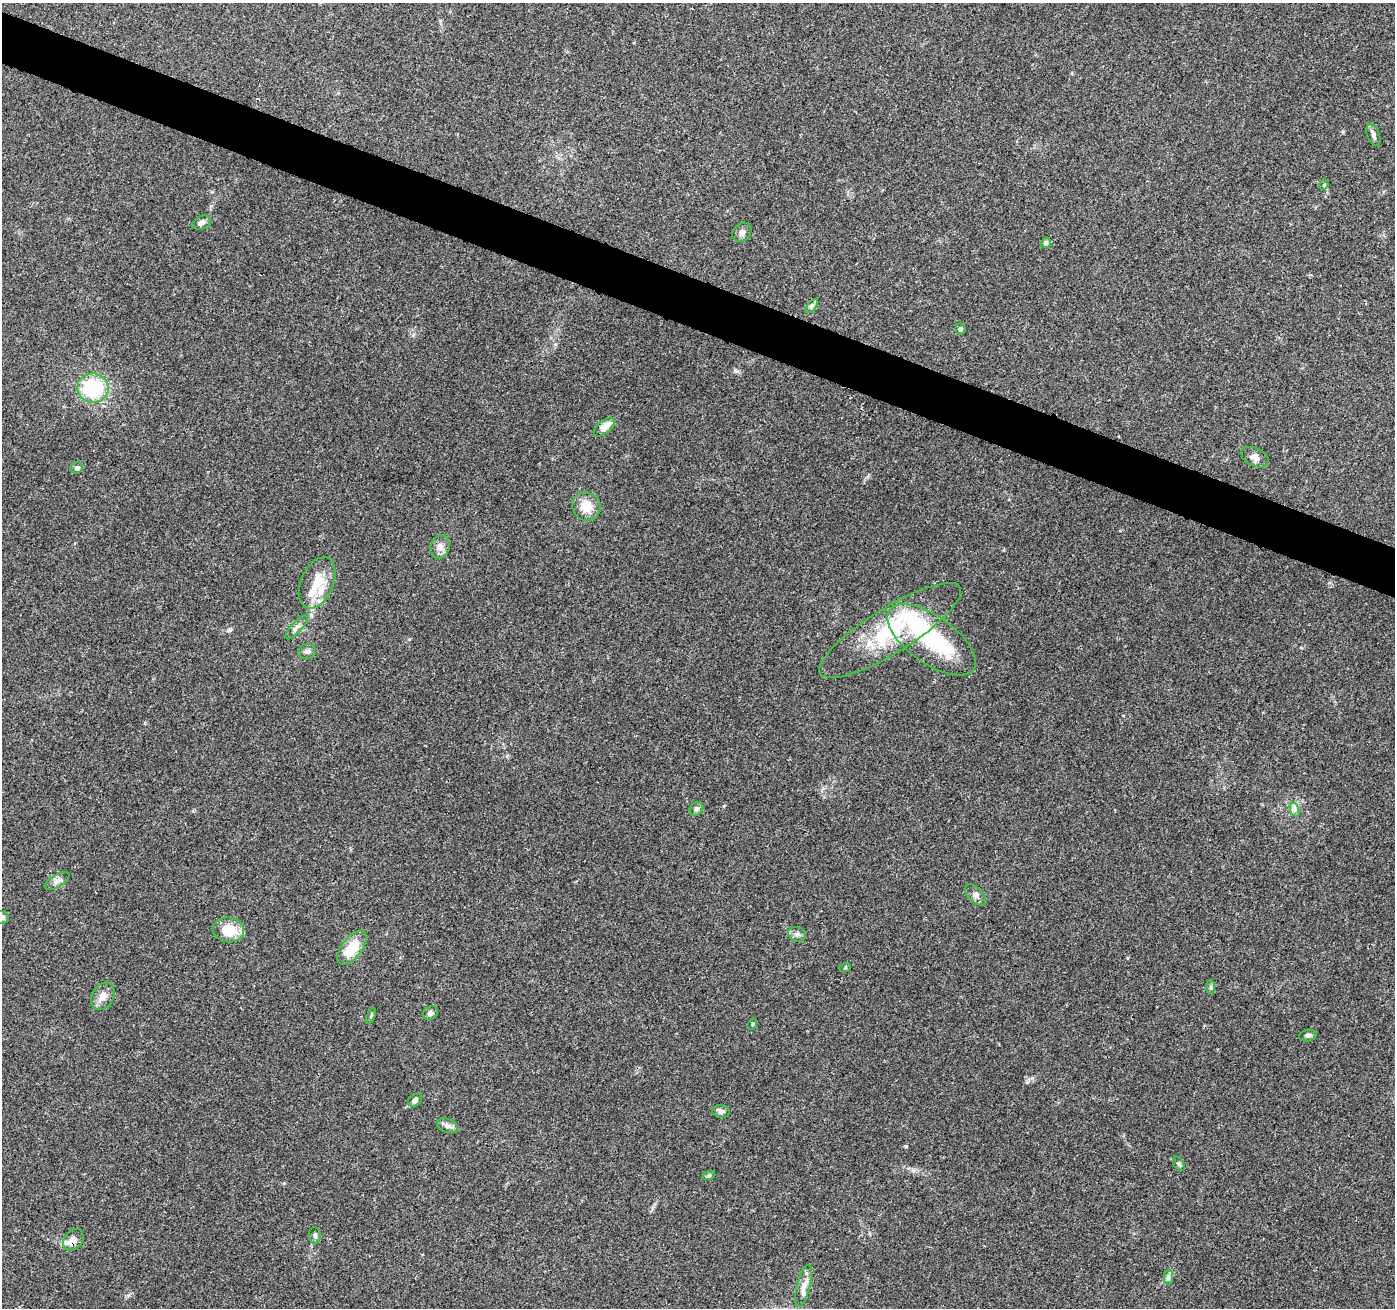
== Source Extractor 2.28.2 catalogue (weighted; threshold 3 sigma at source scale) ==
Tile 11 of 4 x 4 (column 3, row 3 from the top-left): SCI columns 2801-4193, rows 1588-2893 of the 5593 x 5721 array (HDU 1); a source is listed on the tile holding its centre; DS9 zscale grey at full resolution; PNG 1397 x 1310 px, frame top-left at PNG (2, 3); each listed source drawn as its Kron ellipse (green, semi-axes under 4 px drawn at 4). Shown black and unused: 4% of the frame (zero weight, under 3 of 4 exposures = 1% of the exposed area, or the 3 px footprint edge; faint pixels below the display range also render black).
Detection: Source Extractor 2.28.2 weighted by HDU 2 'WHT'; one run over the whole footprint, this tile lists its part. Background 0.0744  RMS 0.0045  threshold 0.0202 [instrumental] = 3 sigma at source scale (4.5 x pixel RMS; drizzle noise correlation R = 1.50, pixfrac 1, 0.0396/0.0396 arcsec/px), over >= 5 px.
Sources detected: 48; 1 inside a brighter object's white glare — neither listed nor drawn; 5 inside a brighter listed object's ellipse — not listed separately; the other 42 listed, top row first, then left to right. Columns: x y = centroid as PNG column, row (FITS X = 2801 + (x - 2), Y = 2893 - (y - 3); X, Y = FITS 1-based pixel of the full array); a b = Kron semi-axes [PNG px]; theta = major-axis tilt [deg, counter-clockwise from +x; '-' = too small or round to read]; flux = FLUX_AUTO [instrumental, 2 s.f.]
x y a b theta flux
1373 135 11 6 -70 1.7
1324 185 5 4 - 0.57
201 223 10 6 22 1.7
742 232 10 8 43 1.7
1046 243 5 4 - 1.4
812 306 8 4 53 0.94
960 329 5 5 - 0.96
93 388 15 14 - 28
604 427 12 6 39 5.7
1255 457 14 8 -26 2.4
76 468 6 6 - 0.93
586 506 15 13 -44 7.8
440 547 12 9 69 2.9
317 583 27 16 66 12
297 627 15 5 48 1.8
890 630 82 22 32 49
931 640 52 23 -35 51
307 651 9 7 14 1.5
696 809 7 6 - 1
1295 810 7 4 -71 1.2
57 881 14 6 30 2
976 895 13 7 -45 2.1
2 917 7 6 - 1.6
228 930 16 12 -6 11
797 934 9 7 -16 1.5
352 948 20 10 53 12
845 968 6 4 20 0.49
1211 987 7 4 -89 0.72
103 996 14 10 61 3.9
430 1013 8 6 34 1.5
371 1016 8 4 67 0.64
753 1024 6 3 71 0.44
1308 1035 9 5 8 1
415 1100 7 5 40 1.5
721 1111 9 6 -6 1.5
447 1126 11 6 -22 1.9
1179 1164 8 4 -60 0.81
709 1175 7 4 18 0.67
315 1235 8 6 -85 0.97
73 1240 12 9 52 3.4
1169 1277 7 4 -90 1.1
804 1286 22 6 75 3.5
Overlapping masked pixels (flux is a lower limit): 1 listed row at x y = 73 1240
Isophote crosses this tile's border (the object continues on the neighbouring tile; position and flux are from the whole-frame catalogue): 1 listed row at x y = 2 917
Unlisted compact peaks at least as high as the median listed source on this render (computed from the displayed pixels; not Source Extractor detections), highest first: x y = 737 371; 906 1146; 230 630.